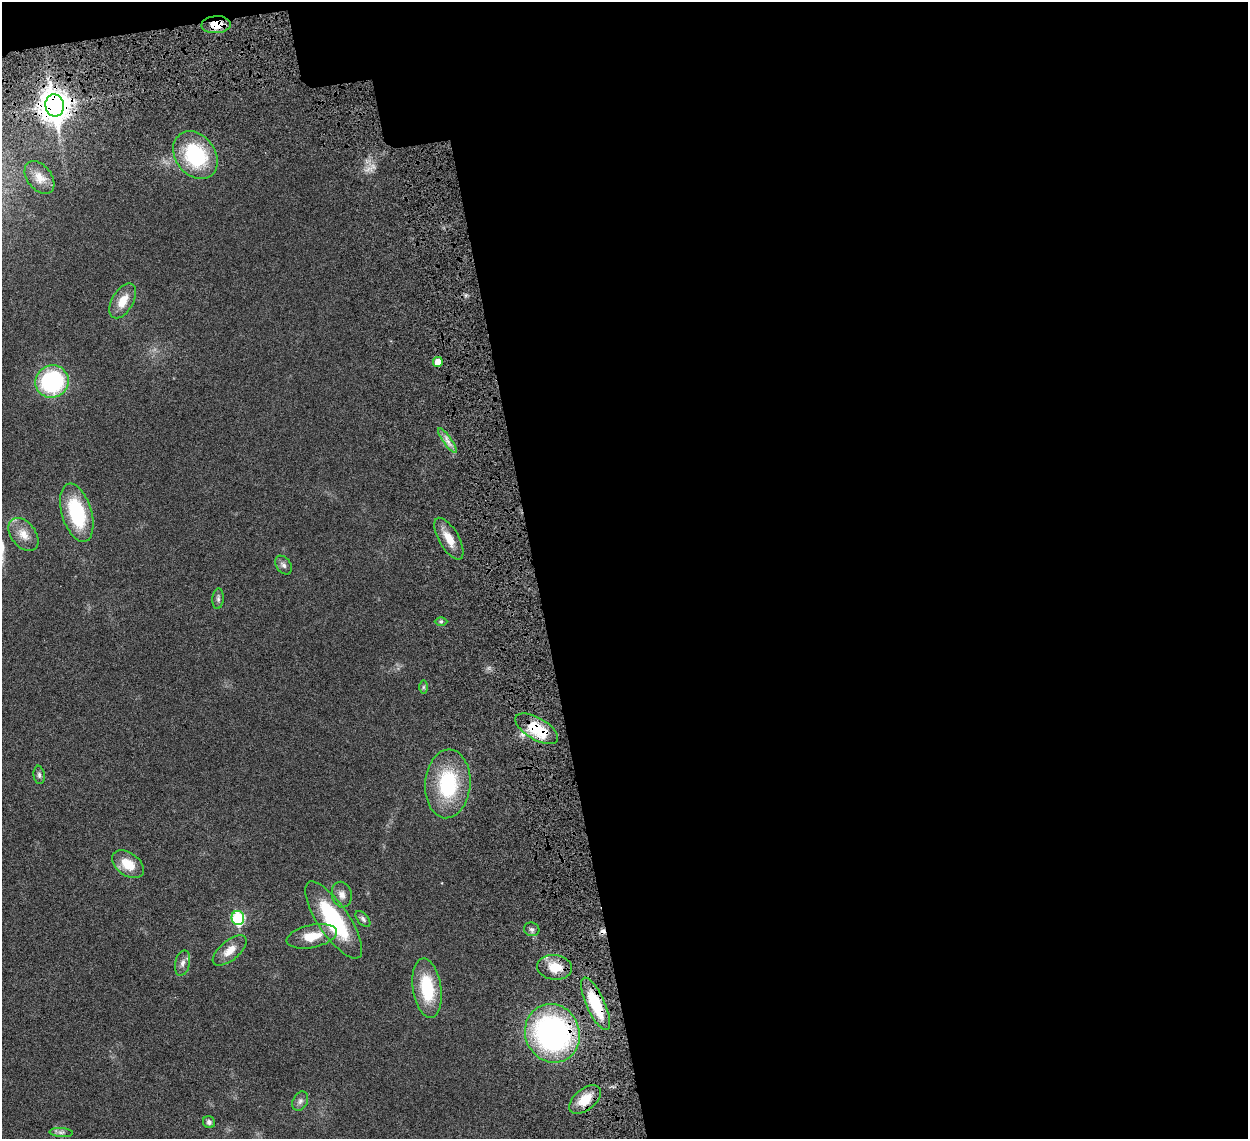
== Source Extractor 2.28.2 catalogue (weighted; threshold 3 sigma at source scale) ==
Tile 4 of 4 x 4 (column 4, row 1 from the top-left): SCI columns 3826-5071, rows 3770-4906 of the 5157 x 5153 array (HDU 1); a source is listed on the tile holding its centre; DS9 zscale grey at full resolution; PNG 1250 x 1141 px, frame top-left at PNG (2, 2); each listed source drawn as its Kron ellipse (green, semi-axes under 4 px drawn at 4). Shown black and unused: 59% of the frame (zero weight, under 6 of 12 exposures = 7% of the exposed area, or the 3 px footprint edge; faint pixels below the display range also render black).
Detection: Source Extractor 2.28.2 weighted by HDU 2 'WHT'; one run over the whole footprint, this tile lists its part. Background 0.0352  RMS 0.0025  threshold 0.0103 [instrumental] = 3 sigma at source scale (4.09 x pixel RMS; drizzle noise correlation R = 1.36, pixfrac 0.8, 0.05/0.05 arcsec/px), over >= 5 px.
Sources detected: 36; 1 cosmic-ray / hot-pixel residue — neither listed nor drawn; the other 35 listed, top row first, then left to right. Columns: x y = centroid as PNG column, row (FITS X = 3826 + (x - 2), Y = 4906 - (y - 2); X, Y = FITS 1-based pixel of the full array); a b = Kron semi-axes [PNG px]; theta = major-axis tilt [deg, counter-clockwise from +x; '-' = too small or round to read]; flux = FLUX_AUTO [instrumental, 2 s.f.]
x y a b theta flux
216 25 15 8 4 3.4
55 105 11 9 -81 330
195 155 26 20 -53 17
39 177 18 12 -52 2.6
123 301 19 10 59 3.4
438 362 5 5 - 2.8
52 381 17 16 - 25
447 440 15 3 -55 1.1
77 513 30 15 -73 16
23 535 19 12 -52 2.8
449 539 23 10 -60 3.2
284 565 10 7 -55 0.85
218 599 10 5 86 0.58
441 621 6 4 0 0.39
423 687 7 4 89 0.37
537 729 24 11 -30 10
39 775 9 5 -82 0.58
448 784 34 22 86 17
128 864 18 11 -35 4.5
342 895 13 10 -77 1.4
238 918 7 6 - 19
363 919 9 5 -50 0.59
334 920 45 15 -56 20
532 929 8 6 -18 0.63
312 936 25 11 12 5.2
230 950 20 9 40 2.8
182 963 13 7 77 1.2
555 967 17 12 -6 4.1
427 988 30 14 -81 11
596 1004 28 9 -65 11
552 1033 30 27 -66 55
585 1100 18 10 39 4.1
300 1101 10 7 62 0.85
209 1122 6 6 - 0.66
61 1132 11 4 -4 0.68
Overlapping masked pixels (flux is a lower limit): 5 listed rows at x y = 216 25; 55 105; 537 729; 596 1004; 552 1033